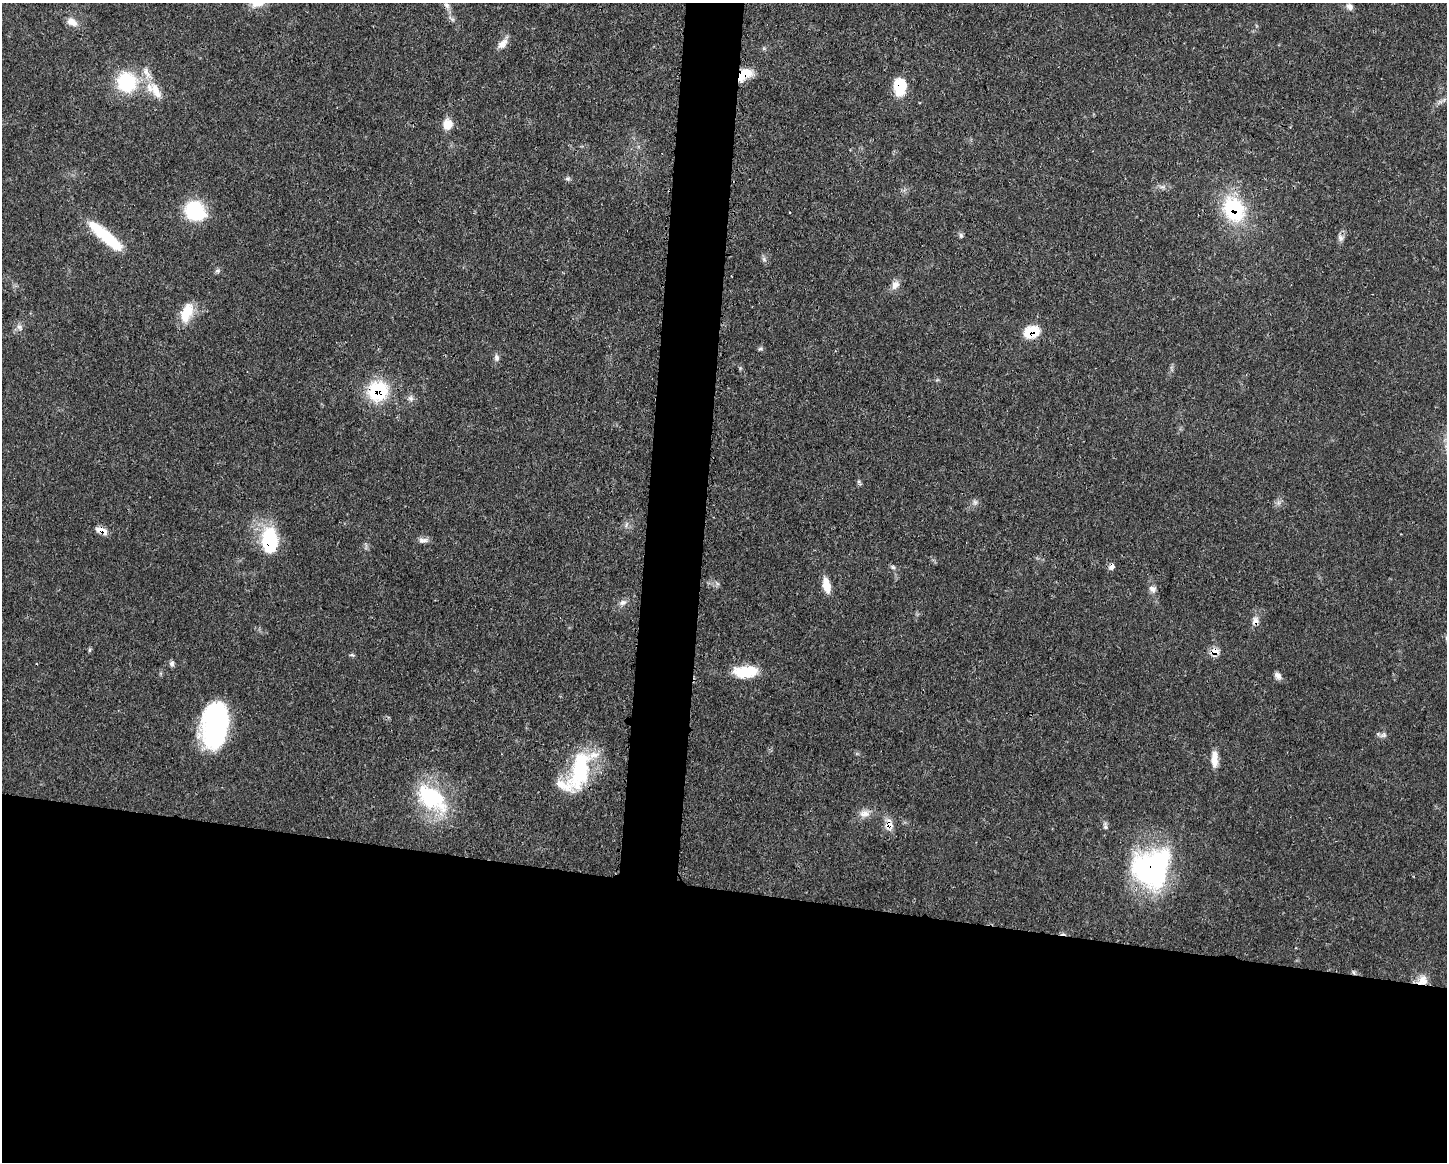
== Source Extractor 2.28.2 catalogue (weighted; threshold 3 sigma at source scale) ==
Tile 11 of 3 x 4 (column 2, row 4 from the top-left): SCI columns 1562-3006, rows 1-1160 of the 4678 x 4645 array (HDU 1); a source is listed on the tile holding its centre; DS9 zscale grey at full resolution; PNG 1449 x 1164 px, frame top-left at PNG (2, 3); no overlay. Shown black and unused: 27% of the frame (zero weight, under 3 of 4 exposures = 1% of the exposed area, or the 3 px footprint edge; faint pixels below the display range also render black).
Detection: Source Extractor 2.28.2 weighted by HDU 2 'WHT'; one run over the whole footprint, this tile lists its part. Background 0.0581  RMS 0.0033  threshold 0.015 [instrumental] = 3 sigma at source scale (4.5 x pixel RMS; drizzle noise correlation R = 1.50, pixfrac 1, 0.05/0.05 arcsec/px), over >= 5 px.
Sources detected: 56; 3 inside a brighter listed object's ellipse — not listed separately; the other 53 listed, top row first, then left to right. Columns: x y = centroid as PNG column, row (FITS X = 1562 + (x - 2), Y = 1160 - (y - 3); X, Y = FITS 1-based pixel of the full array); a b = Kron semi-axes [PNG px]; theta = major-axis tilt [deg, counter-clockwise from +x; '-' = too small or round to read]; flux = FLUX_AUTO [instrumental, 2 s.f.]
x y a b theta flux
447 5 11 6 -52 1.3
1349 6 9 7 -48 1.6
72 22 15 9 -32 3
502 44 16 9 47 2.6
745 74 18 10 36 7.7
127 82 26 25 - 21
900 86 17 11 90 13
156 91 26 11 -60 5.9
447 124 12 11 - 4.1
568 179 8 5 -6 0.73
1163 187 8 5 -9 1
1234 209 26 20 -61 28
195 211 21 18 -37 20
789 212 3 2 - 0.26
105 236 46 11 -41 18
1340 238 10 8 -74 1.4
764 259 8 6 -69 0.89
218 271 8 6 0 0.77
895 285 13 9 54 2.4
187 313 26 13 68 7.8
19 327 9 6 -46 1.2
1031 332 16 11 18 9.9
760 349 8 4 1 0.58
496 358 9 7 -79 1.2
378 391 23 21 45 20
410 398 8 6 -73 1.2
975 502 8 6 -89 1
1278 503 7 5 45 0.96
102 530 17 7 -22 2.8
269 540 26 16 -87 23
423 540 13 7 0 1.6
893 567 7 5 -22 0.75
1112 567 7 6 - 1.3
826 585 18 8 -78 4.5
1152 589 11 8 -27 1.6
623 602 10 7 30 1.5
1255 621 12 8 69 2
90 650 6 4 88 0.47
1214 651 8 7 - 4.2
172 663 7 7 - 0.94
746 672 28 13 2 11
1278 676 10 7 -43 1.5
215 725 39 21 83 69
1383 735 10 7 19 1.1
1214 759 19 8 -90 3.8
580 770 56 23 77 27
432 798 47 26 -40 28
864 813 15 10 13 2.9
889 825 15 10 84 3.4
1105 826 10 5 -79 0.94
1152 868 43 40 59 61
1354 972 6 4 -88 0.51
1422 980 15 13 48 3.6
Overlapping masked pixels (flux is a lower limit): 15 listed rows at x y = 745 74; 900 86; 1234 209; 1031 332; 378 391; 102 530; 269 540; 1112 567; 1255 621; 1214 651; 580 770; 889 825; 1152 868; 1354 972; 1422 980
Unlisted compact peaks at least as high as the median listed source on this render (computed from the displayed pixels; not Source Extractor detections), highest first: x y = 961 235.